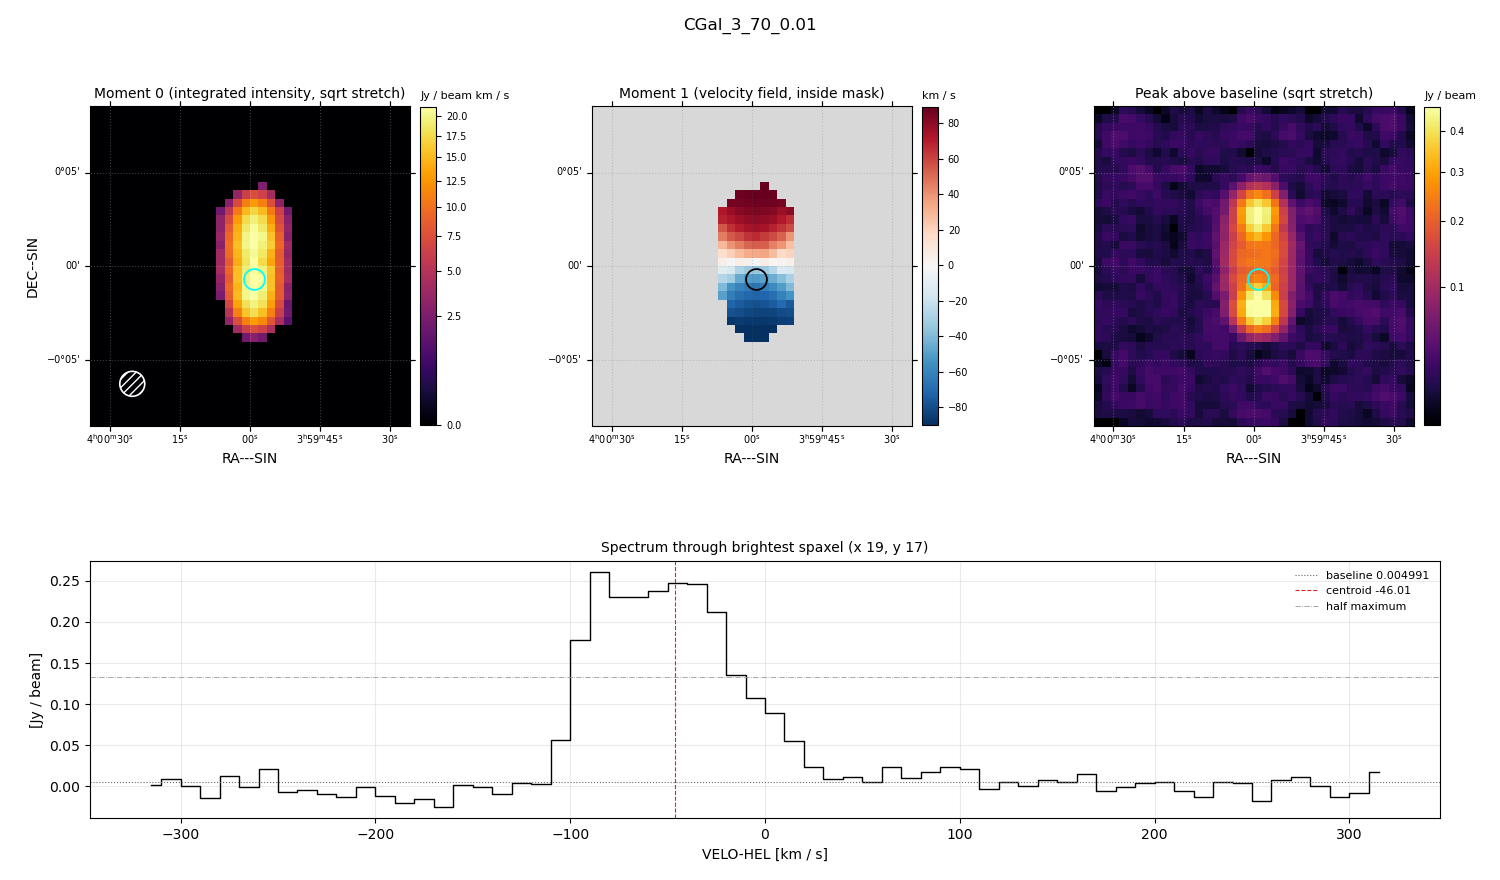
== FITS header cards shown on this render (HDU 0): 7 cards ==
OBJECT  = 'CGal_3_70_0.01'
BUNIT   = 'JY/BEAM '           /
CTYPE1  = 'RA---SIN'           /
CTYPE2  = 'DEC--SIN'           /
CTYPE3  = 'VELO-HEL'           /
NAXIS3  =                   64 / length of data axis 3
CUNIT3  = 'km/s    '           /

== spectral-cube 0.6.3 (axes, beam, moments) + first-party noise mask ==
SpectralCube HDU 0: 64 channels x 38 x 38 spaxels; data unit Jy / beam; figure title: CGal_3_70_0.01
Units: BUNIT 'JY/BEAM' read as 'Jy/beam' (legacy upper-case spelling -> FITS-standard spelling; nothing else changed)
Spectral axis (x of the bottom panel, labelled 'VELO-HEL [km / s]'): -315 .. 315 km / s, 64 channels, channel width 10 km / s
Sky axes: RA---SIN/DEC--SIN; field 17.1' x 17.1' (27 arcsec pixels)
Beam (drawn as the hatched ellipse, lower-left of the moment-0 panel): BMAJ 80 arcsec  BMIN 80 arcsec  BPA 0 deg
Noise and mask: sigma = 0.010 Jy / beam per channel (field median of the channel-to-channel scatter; agrees with the line-free scatter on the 1300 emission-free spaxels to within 2%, no correlation factor applied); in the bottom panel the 51 channels outside the line scatter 0.011 Jy / beam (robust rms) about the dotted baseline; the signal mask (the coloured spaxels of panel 2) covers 10% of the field
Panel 1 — Moment 0 (line voxels x channel width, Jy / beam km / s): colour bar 0 .. 21.2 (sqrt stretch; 0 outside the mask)
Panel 2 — Moment 1 (intensity-weighted velocity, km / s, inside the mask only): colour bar -90 .. 89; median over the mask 2
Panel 3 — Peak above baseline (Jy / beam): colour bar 0.014 .. 0.467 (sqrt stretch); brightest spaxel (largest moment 0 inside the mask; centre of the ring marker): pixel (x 19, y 17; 0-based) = FK5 04h00m00s -00d00m30s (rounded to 2 s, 30 arcsec steps: no finer than the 27 arcsec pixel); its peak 0.256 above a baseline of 0.004991
Panel 4 — spectrum at that spaxel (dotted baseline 0.004991 Jy / beam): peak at -85 km / s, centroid -46.01 km / s (red dashed line; intensity-weighted over the run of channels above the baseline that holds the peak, -110 .. 110 km / s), W50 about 90 km / s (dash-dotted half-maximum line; edge to edge of the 9 channels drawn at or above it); detected line -110 .. 20 km / s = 13 of 64 channels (20%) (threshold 4 sigma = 0.04 Jy / beam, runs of >= 3 channels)